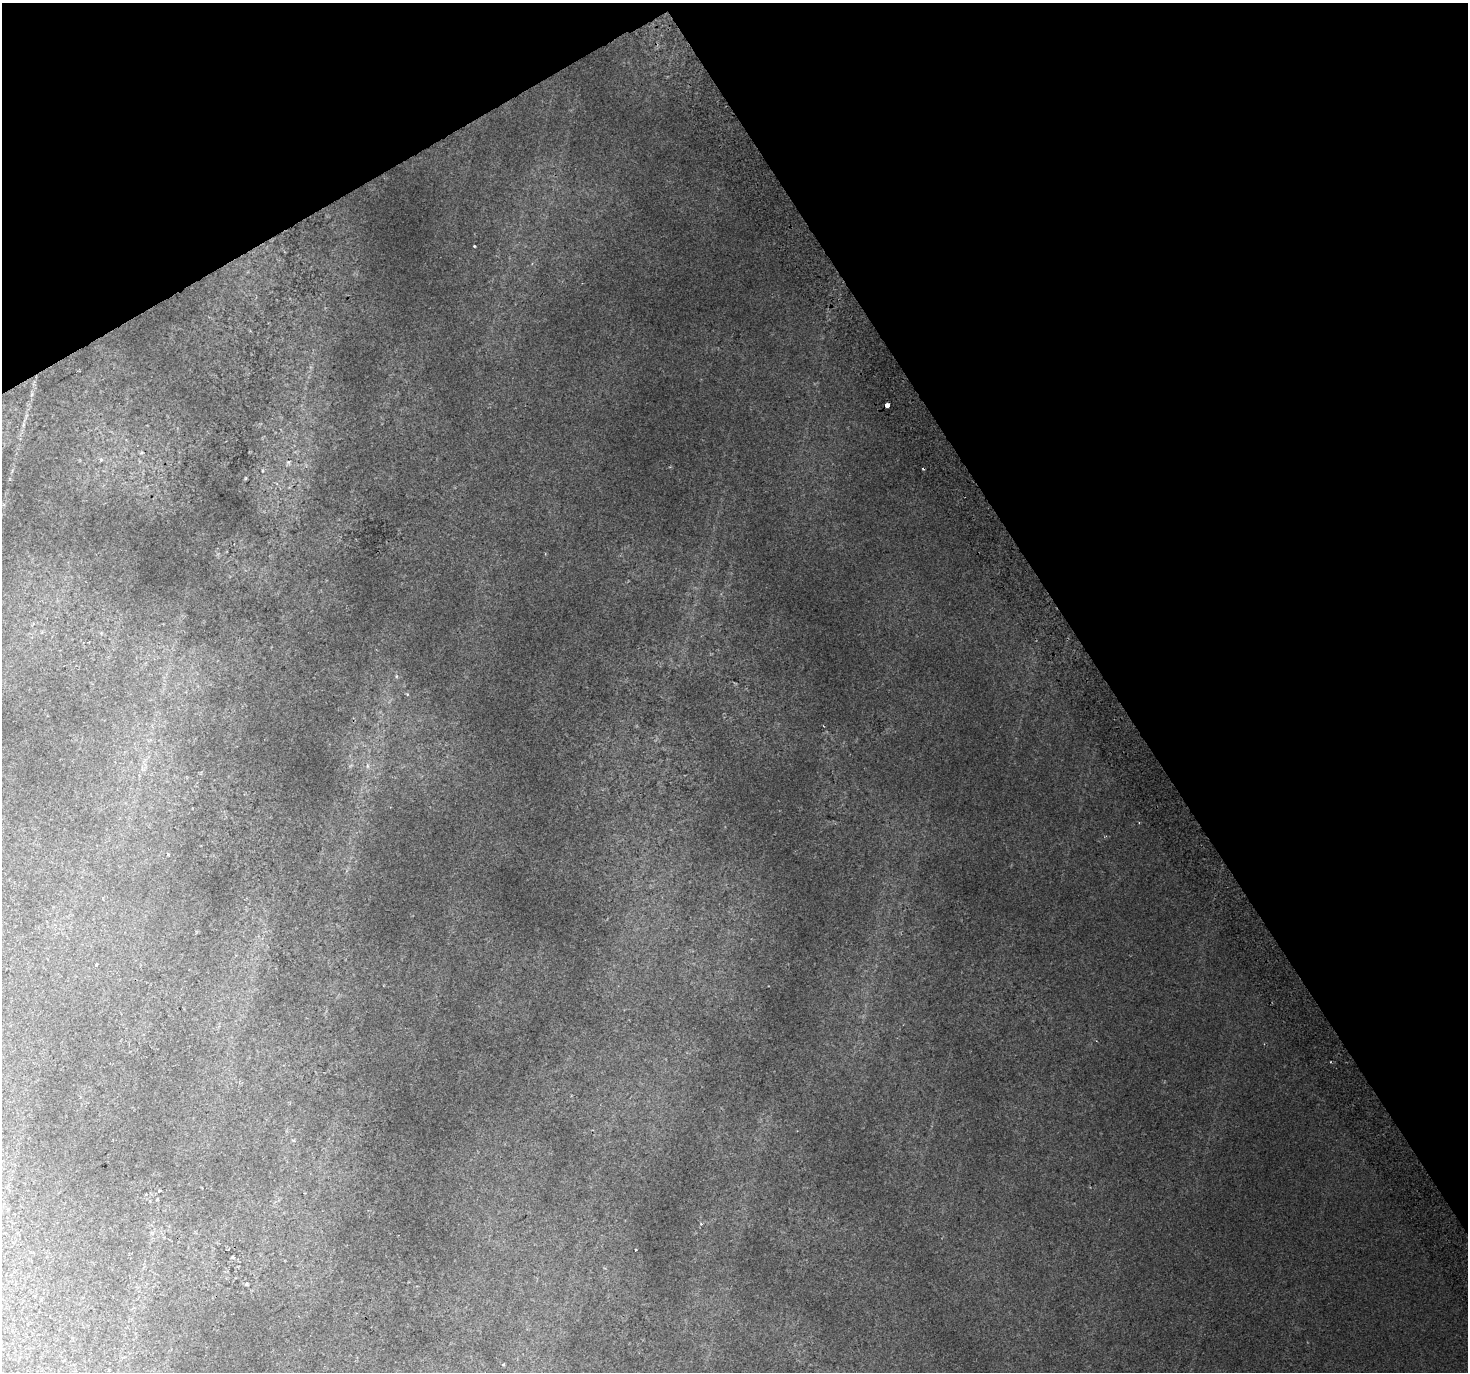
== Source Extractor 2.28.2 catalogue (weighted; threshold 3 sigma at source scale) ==
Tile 3 of 4 x 4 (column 3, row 1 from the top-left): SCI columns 2975-4440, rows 4310-5679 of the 5943 x 5816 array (HDU 1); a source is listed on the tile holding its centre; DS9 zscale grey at full resolution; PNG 1470 x 1374 px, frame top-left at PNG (2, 3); no overlay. Shown black and unused: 31% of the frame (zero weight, under 2 of 3 exposures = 3% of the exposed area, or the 3 px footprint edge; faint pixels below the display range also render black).
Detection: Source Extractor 2.28.2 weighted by HDU 2 'WHT'; one run over the whole footprint, this tile lists its part. Background 0.0214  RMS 0.0069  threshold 0.0309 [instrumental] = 3 sigma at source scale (4.5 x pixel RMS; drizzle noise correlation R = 1.50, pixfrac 1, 0.0396/0.0396 arcsec/px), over >= 5 px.
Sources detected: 15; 1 cosmic-ray / hot-pixel residue — not listed; the other 14 listed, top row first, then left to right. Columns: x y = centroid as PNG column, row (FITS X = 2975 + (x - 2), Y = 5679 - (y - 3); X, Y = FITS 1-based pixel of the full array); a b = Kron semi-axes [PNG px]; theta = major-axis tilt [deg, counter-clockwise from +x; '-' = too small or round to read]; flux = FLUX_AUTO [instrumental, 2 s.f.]
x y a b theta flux
474 246 3 3 - 0.74
887 405 4 4 - 12
23 425 7 4 72 1.3
141 453 5 4 - 0.95
101 460 6 4 -1 1.3
288 462 7 6 - 1.6
246 478 6 3 71 0.62
367 766 9 4 -90 1.8
96 964 3 3 - 0.84
159 1191 5 3 - 0.93
701 1224 4 3 - 0.73
232 1257 5 4 - 0.8
246 1284 5 4 - 0.79
503 1364 3 3 - 0.9
Overlapping masked pixels (flux is a lower limit): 1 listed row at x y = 887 405
Unlisted compact peaks at least as high as the median listed source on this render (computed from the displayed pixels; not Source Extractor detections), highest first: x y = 396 676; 407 694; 293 1140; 168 854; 351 765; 262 470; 32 394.